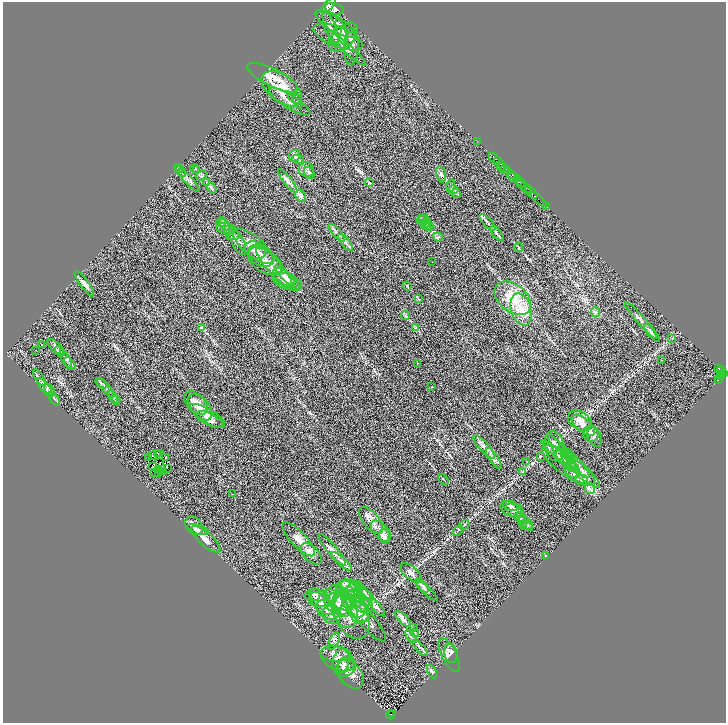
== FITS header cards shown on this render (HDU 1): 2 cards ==
NAXIS1  =                 1447
NAXIS2  =                 1441

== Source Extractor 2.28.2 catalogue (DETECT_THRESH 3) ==
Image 1447 x 1441 px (HDU 1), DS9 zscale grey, zoomed out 1/2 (1 PNG px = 2 x 2 image px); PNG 728 x 725 px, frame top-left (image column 2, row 1441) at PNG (3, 2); each listed source drawn as its Kron ellipse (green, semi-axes under 4 px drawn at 4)
Background 1.76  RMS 0.072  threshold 0.215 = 3 sigma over >= 5 px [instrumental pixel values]
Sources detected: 263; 47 cannot appear on this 1/2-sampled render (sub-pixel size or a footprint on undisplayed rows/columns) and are neither listed nor drawn; the other 216 listed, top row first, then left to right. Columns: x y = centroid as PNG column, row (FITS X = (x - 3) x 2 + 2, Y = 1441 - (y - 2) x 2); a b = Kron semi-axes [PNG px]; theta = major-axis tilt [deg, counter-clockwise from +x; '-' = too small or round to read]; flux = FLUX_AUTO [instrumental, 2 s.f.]
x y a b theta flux
328 6 10 4 47 9200
334 9 10 5 -14 10000
335 24 23 7 -31 110
331 29 18 5 -69 82
338 31 3 2 - 14
341 32 13 5 -73 71
338 37 26 10 -21 170
343 37 18 10 43 140
351 46 18 7 87 71
347 49 25 4 -42 73
273 78 28 9 -26 190
282 89 23 13 -38 490
295 98 7 5 -28 45
290 101 24 7 -32 100
298 102 7 3 -69 20
477 141 2 1 - 35
295 156 6 5 - 38
494 158 7 2 -45 2400
298 159 6 4 -12 31
499 162 6 2 -41 2400
502 167 4 2 - 560
178 168 4 3 - 11
195 168 4 2 - 7.3
179 169 4 3 - 14
197 170 4 2 - 11
306 170 8 7 - 56
505 170 4 2 - 890
180 171 6 3 -44 20
508 171 3 2 - 1300
309 173 6 5 - 24
441 174 8 5 -76 31
512 174 4 2 - 680
201 175 6 3 37 21
514 178 7 3 -21 1900
189 180 15 4 -48 56
288 181 14 3 -52 51
207 182 3 2 - 5.4
369 182 4 2 - 13
519 182 6 3 -45 5100
451 186 7 3 75 16
524 186 2 2 - 740
212 188 6 4 -55 22
527 189 3 2 - 1300
454 190 5 3 - 25
529 190 2 2 - 580
456 193 5 3 - 16
531 193 20 2 -42 830
301 196 6 5 - 37
534 196 3 2 - 420
546 206 3 1 - 29
421 218 3 2 - 9
423 219 6 3 16 17
221 222 5 4 - 21
487 222 10 3 -47 33
426 223 6 4 46 25
225 225 7 4 -46 37
427 225 5 4 - 21
429 226 4 3 - 14
226 228 10 5 -7 46
228 230 5 3 - 20
337 233 11 3 -51 38
497 234 9 3 -50 27
233 236 6 3 12 20
438 237 5 4 - 22
237 241 15 6 -62 64
345 242 10 2 -52 31
253 246 24 10 -40 210
518 247 4 2 - 12
255 250 11 8 -25 89
261 256 14 10 -30 110
265 261 19 10 -33 190
432 262 2 1 - 22
274 267 26 7 -48 200
287 277 17 4 -43 66
284 278 13 7 -41 99
287 282 16 7 -22 87
84 284 15 4 -54 56
407 286 4 2 - 9.5
513 298 21 13 -39 340
418 299 4 2 - 10
521 309 16 10 -72 220
595 312 5 2 - 14
406 316 4 2 - 17
641 320 24 3 -49 64
202 328 3 2 - 9.4
416 328 4 3 - 16
652 333 11 3 -50 32
672 339 3 2 - 4.9
41 345 2 1 - 73
56 347 10 4 -41 43
36 350 2 1 - 3.5
60 351 6 3 -54 22
66 359 10 3 -65 31
662 360 2 1 - 8.7
70 363 7 4 -45 26
417 363 3 2 - 7.4
719 368 3 2 - 370
720 371 5 2 - 420
721 374 3 1 - 490
724 374 3 2 - 870
720 376 4 3 - 590
40 378 10 3 -56 39
718 380 4 2 - 92
102 383 7 2 -33 17
432 387 2 1 - 7.6
45 388 11 3 -52 45
105 388 11 3 -47 36
50 390 7 3 -53 35
113 397 7 3 -61 24
54 399 8 3 -55 26
116 400 5 3 - 18
196 403 14 8 -44 120
200 407 15 9 -50 150
208 416 20 7 -31 110
210 420 14 6 -27 72
580 421 12 9 -32 110
583 425 14 6 -39 110
591 434 8 7 - 67
595 437 10 6 -65 50
554 446 15 10 -79 120
484 447 15 5 -48 75
158 454 2 1 - 9.9
160 454 2 1 - 7.3
561 454 21 5 -58 110
152 456 2 1 - 5.3
165 457 2 1 - 3.8
540 457 4 2 - 9.1
561 457 25 3 -40 96
148 458 2 1 - 15
494 458 12 4 -55 54
566 459 12 7 -44 100
160 462 2 2 - 1
527 462 2 1 - 4.7
569 462 13 4 -54 63
574 462 21 5 -47 150
568 465 32 11 -35 320
153 467 2 1 - 5.8
168 468 2 1 - 2.1
159 470 3 1 - 4.6
572 470 9 7 -55 79
160 471 2 1 - 2.3
154 472 2 2 - 10
164 472 3 1 - 9.3
523 472 4 3 - 10
584 473 21 6 -41 140
158 474 2 1 - 2.9
443 479 6 2 -46 11
582 479 6 4 3 40
590 489 5 5 - 39
232 494 2 2 - 5.8
510 506 8 4 -17 35
512 509 12 7 -19 54
516 512 12 6 -40 62
521 518 8 4 -24 38
371 520 16 8 -50 120
521 520 4 3 - 15
523 522 6 3 -67 24
525 522 11 4 -52 37
464 525 5 3 - 16
527 525 6 4 19 26
194 526 10 7 -52 80
197 529 11 4 -14 46
381 531 13 7 -47 110
458 531 6 2 45 11
384 536 7 5 -72 43
206 539 18 7 -42 99
299 539 22 7 -46 140
332 550 20 5 -49 84
311 554 13 7 -45 90
546 556 3 2 - 5.7
342 561 13 4 -41 59
411 573 13 6 -41 69
346 584 5 3 - 26
422 585 8 4 -52 36
348 586 13 6 8 67
349 589 13 8 -19 130
426 590 15 2 -43 30
363 591 10 3 -43 42
352 592 15 7 -39 140
366 594 9 3 -35 33
315 595 6 5 - 31
317 598 12 8 -22 88
334 598 13 10 80 140
359 598 12 5 -30 75
338 600 16 7 -33 150
358 600 17 4 -52 100
322 603 14 7 -45 120
338 604 12 8 -53 130
362 604 12 8 -38 130
342 605 12 9 -64 140
355 606 19 9 -52 250
377 607 12 4 -48 43
358 609 9 8 - 110
328 610 12 8 -34 110
345 611 17 12 -72 260
360 612 11 9 81 160
332 615 9 9 - 77
352 616 24 16 -64 340
366 619 29 7 -48 180
403 619 10 4 -44 42
414 628 3 2 - 19
415 633 4 3 - 15
411 636 7 3 -55 20
334 641 9 4 66 39
420 648 10 2 -47 25
451 653 9 6 -80 52
335 654 15 7 -5 93
449 655 18 7 -63 89
338 659 18 11 -27 160
341 661 12 8 77 85
343 665 7 5 73 36
346 668 11 8 31 76
432 671 7 3 -61 20
350 674 16 11 -50 110
393 714 2 1 - 25
390 715 4 2 - 91
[47 sub-pixel or undisplayed-footprint detections neither listed nor drawn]